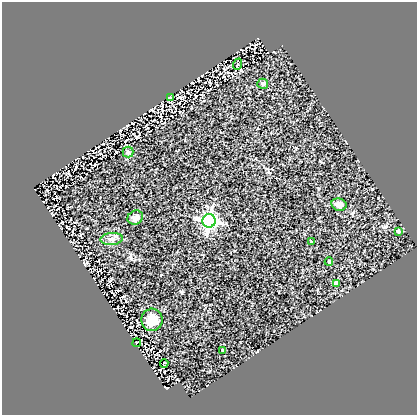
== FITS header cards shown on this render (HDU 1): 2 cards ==
NAXIS1  =                  415
NAXIS2  =                  413

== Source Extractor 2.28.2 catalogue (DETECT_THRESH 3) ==
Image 415 x 413 px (HDU 1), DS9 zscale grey, 1 PNG px = 1 image px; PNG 419 x 417 px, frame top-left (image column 1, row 413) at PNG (2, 2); each listed source drawn as its Kron ellipse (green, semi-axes under 4 px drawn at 4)
Background 0.928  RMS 0.08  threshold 0.241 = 3 sigma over >= 5 px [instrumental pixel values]
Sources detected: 16; all 16 listed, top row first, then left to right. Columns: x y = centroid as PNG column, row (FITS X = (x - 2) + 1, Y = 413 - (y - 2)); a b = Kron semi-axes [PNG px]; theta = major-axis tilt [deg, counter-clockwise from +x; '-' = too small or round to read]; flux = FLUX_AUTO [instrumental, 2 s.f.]
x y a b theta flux
238 64 6 3 70 5.7
263 84 5 5 - 8.9
170 97 3 2 - 5.3
128 152 5 5 - 8.2
339 205 8 6 -14 29
135 217 8 7 - 23
209 221 7 6 - 1600
399 231 4 3 - 12
112 239 11 6 6 24
311 242 3 2 - 5.2
329 262 4 3 - 5.2
336 283 4 4 - 41
152 320 11 10 - 95
137 343 4 2 - 3.7
223 350 3 3 - 4.6
164 363 4 2 - 5.2